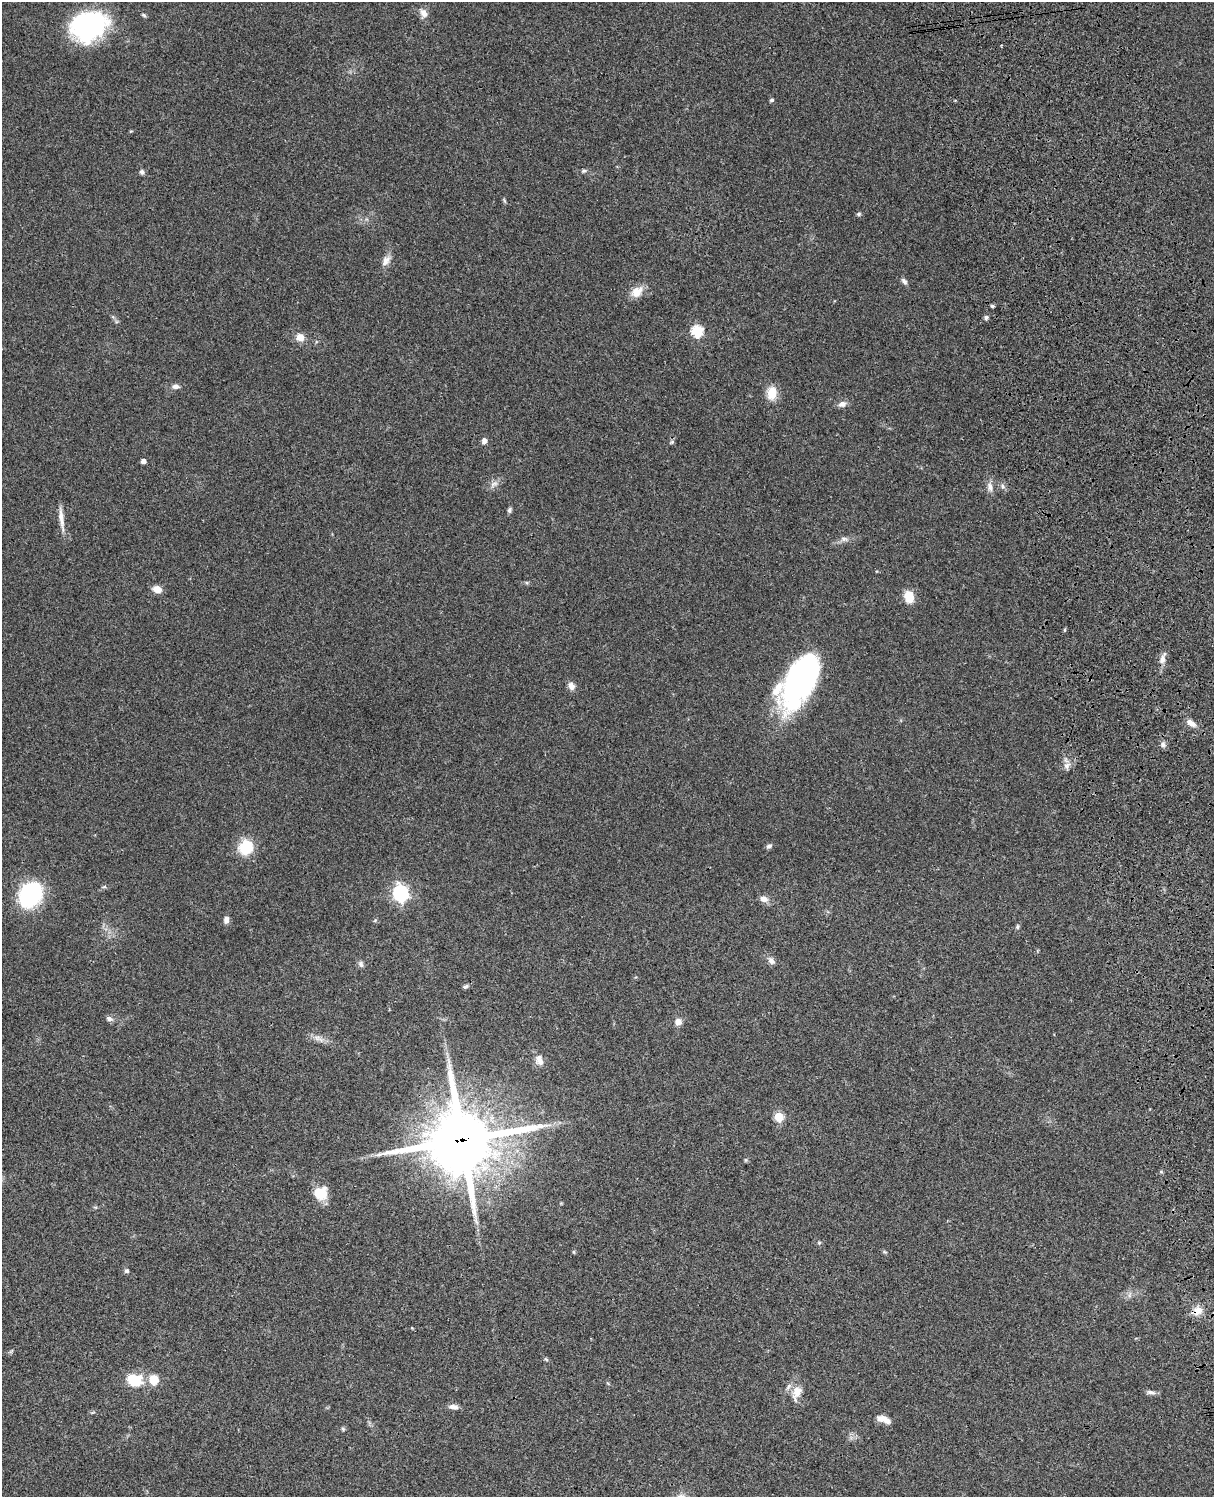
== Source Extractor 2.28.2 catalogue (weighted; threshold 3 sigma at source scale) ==
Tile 6 of 4 x 3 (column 2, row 2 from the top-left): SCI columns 1334-2545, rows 1773-3267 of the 5088 x 4927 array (HDU 1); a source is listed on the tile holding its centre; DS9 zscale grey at full resolution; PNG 1216 x 1499 px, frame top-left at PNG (2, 2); no overlay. Shown black and unused: <1% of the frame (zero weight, under 3 of 4 exposures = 6% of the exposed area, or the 3 px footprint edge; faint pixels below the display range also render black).
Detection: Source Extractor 2.28.2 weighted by HDU 2 'WHT'; one run over the whole footprint, this tile lists its part. Background 0.0918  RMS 0.0062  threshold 0.0278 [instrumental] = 3 sigma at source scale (4.5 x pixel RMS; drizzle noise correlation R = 1.50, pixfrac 1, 0.05/0.05 arcsec/px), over >= 5 px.
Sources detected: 72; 1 inside a brighter listed object's ellipse — not listed separately; the other 71 listed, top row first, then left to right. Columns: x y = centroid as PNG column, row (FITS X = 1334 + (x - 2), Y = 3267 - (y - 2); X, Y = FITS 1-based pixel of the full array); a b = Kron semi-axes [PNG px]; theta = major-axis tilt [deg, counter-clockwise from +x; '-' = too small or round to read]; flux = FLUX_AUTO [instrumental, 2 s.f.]
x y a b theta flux
424 13 11 8 -52 4
89 26 42 31 21 70
772 100 4 4 - 1.2
131 131 5 3 - 0.56
584 171 7 5 19 1
142 172 6 5 - 1.6
504 201 8 4 -80 0.84
859 214 6 5 - 1.1
386 261 15 9 58 4.2
904 281 9 5 -46 1.8
637 292 15 11 41 7.8
992 306 4 3 - 1.1
986 317 6 5 - 1.3
697 331 6 6 - 53
300 337 10 10 - 5
175 386 10 6 0 2.6
772 393 17 12 87 9.3
842 404 9 7 11 3.3
484 441 7 6 - 2.4
672 442 7 4 45 0.99
143 461 4 4 - 3
494 484 13 6 31 3
1002 486 7 4 -88 1.2
990 487 12 8 -74 3.4
509 510 7 5 68 1.4
61 517 31 6 -84 5.4
844 539 10 6 -14 2.2
157 589 9 7 -18 6.2
909 597 13 9 -74 10
1065 630 5 3 - 0.65
1162 659 13 7 75 4
800 680 57 26 60 170
571 686 10 7 -63 3.5
1191 723 13 6 -33 4.4
1163 745 8 6 -74 1.8
1067 766 9 7 39 3
769 846 8 6 25 1.6
246 847 11 10 - 29
104 887 6 4 18 0.84
400 893 7 6 - 160
30 895 17 13 54 100
764 899 10 7 -13 3.8
226 920 8 6 84 2.7
1018 927 6 5 - 1.1
771 961 11 7 -49 2.7
361 964 9 6 -63 1.7
465 987 7 5 22 1.3
109 1019 8 7 - 2.1
678 1022 8 8 - 3.7
317 1038 11 6 -25 3.1
540 1061 12 10 -43 4.3
779 1117 5 5 - 27
462 1140 24 23 - 4000
745 1160 6 4 -90 0.75
321 1193 13 11 -3 18
819 1243 5 4 - 0.82
574 1252 5 4 - 0.71
885 1252 6 4 -40 0.8
127 1271 5 5 - 1.3
1129 1295 7 4 89 1.4
1198 1311 13 11 52 6
412 1328 4 3 - 0.46
11 1351 9 3 45 0.85
546 1359 6 4 -42 0.85
134 1380 13 10 -16 24
154 1380 9 9 - 11
1151 1392 12 6 -11 2.2
796 1393 21 11 70 7.3
453 1407 13 6 -2 2.9
884 1419 16 7 -20 5.1
343 1429 6 4 -47 0.81
Overlapping masked pixels (flux is a lower limit): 2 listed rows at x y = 462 1140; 1198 1311
Isophote crosses this tile's border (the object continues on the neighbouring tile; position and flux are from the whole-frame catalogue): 1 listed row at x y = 89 26